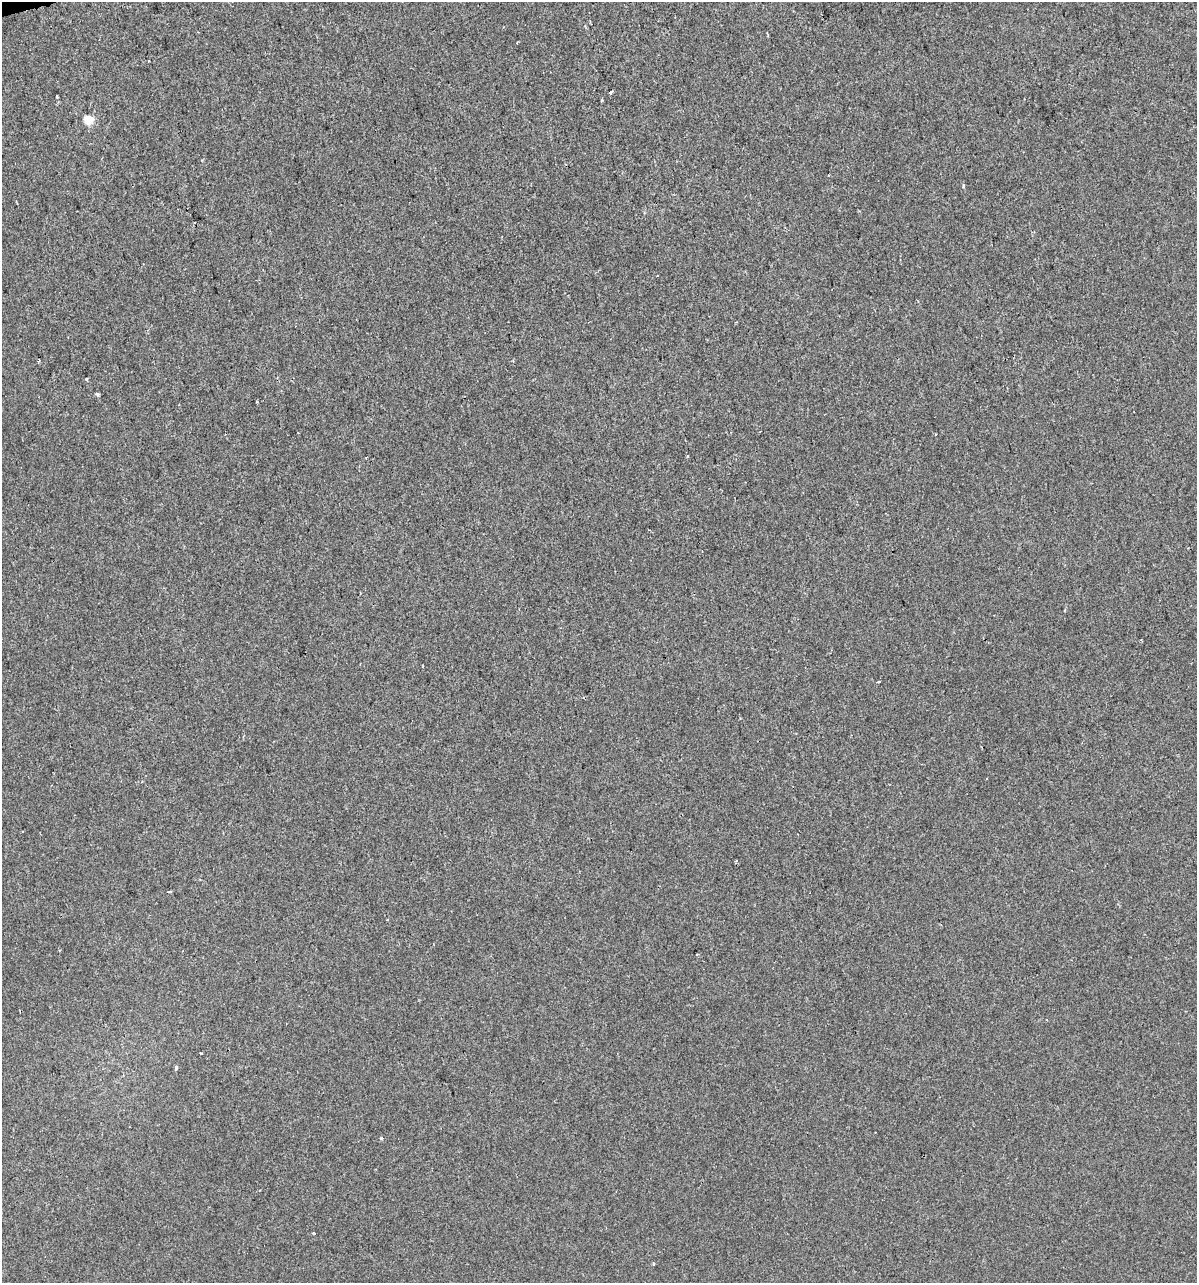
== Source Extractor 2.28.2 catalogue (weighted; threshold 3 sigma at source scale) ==
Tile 11 of 4 x 4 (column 3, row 3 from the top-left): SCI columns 2485-3679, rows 1281-2561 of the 4919 x 5122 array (HDU 1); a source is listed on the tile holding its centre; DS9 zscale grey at full resolution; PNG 1199 x 1285 px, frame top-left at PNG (2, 2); no overlay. Shown black and unused: <1% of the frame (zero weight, under 2 of 3 exposures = <1% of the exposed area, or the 3 px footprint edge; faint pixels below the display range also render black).
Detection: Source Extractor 2.28.2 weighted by HDU 2 'WHT'; one run over the whole footprint, this tile lists its part. Background 1.48e-04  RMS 0.0042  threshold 0.019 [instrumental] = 3 sigma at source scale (4.5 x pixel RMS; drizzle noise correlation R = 1.50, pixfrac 1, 0.0396/0.0396 arcsec/px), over >= 5 px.
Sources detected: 22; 3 cosmic-ray / hot-pixel residue — not listed; the other 19 listed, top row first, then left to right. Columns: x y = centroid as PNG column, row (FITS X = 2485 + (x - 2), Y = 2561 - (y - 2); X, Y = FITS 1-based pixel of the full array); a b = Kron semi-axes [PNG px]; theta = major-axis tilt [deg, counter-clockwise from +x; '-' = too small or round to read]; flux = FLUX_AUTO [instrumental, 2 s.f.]
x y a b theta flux
517 43 3 2 - 0.54
610 92 4 3 - 2.4
57 96 3 3 - 0.56
88 120 5 5 - 14
828 175 3 2 - 0.36
963 186 5 4 - 0.65
86 379 4 3 - 0.52
97 394 4 3 - 1.9
935 434 3 2 - 0.69
687 456 3 3 - 0.41
1065 610 3 3 - 0.44
878 682 3 2 - 0.6
987 778 2 2 - 0.32
23 831 3 2 - 0.37
169 891 3 3 - 1.1
201 1053 3 2 - 0.53
176 1068 4 3 - 1.3
382 1138 3 3 - 0.91
313 1233 4 3 - 0.39
Unlisted compact peaks at least as high as the median listed source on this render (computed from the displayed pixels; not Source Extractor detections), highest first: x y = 602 100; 257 402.